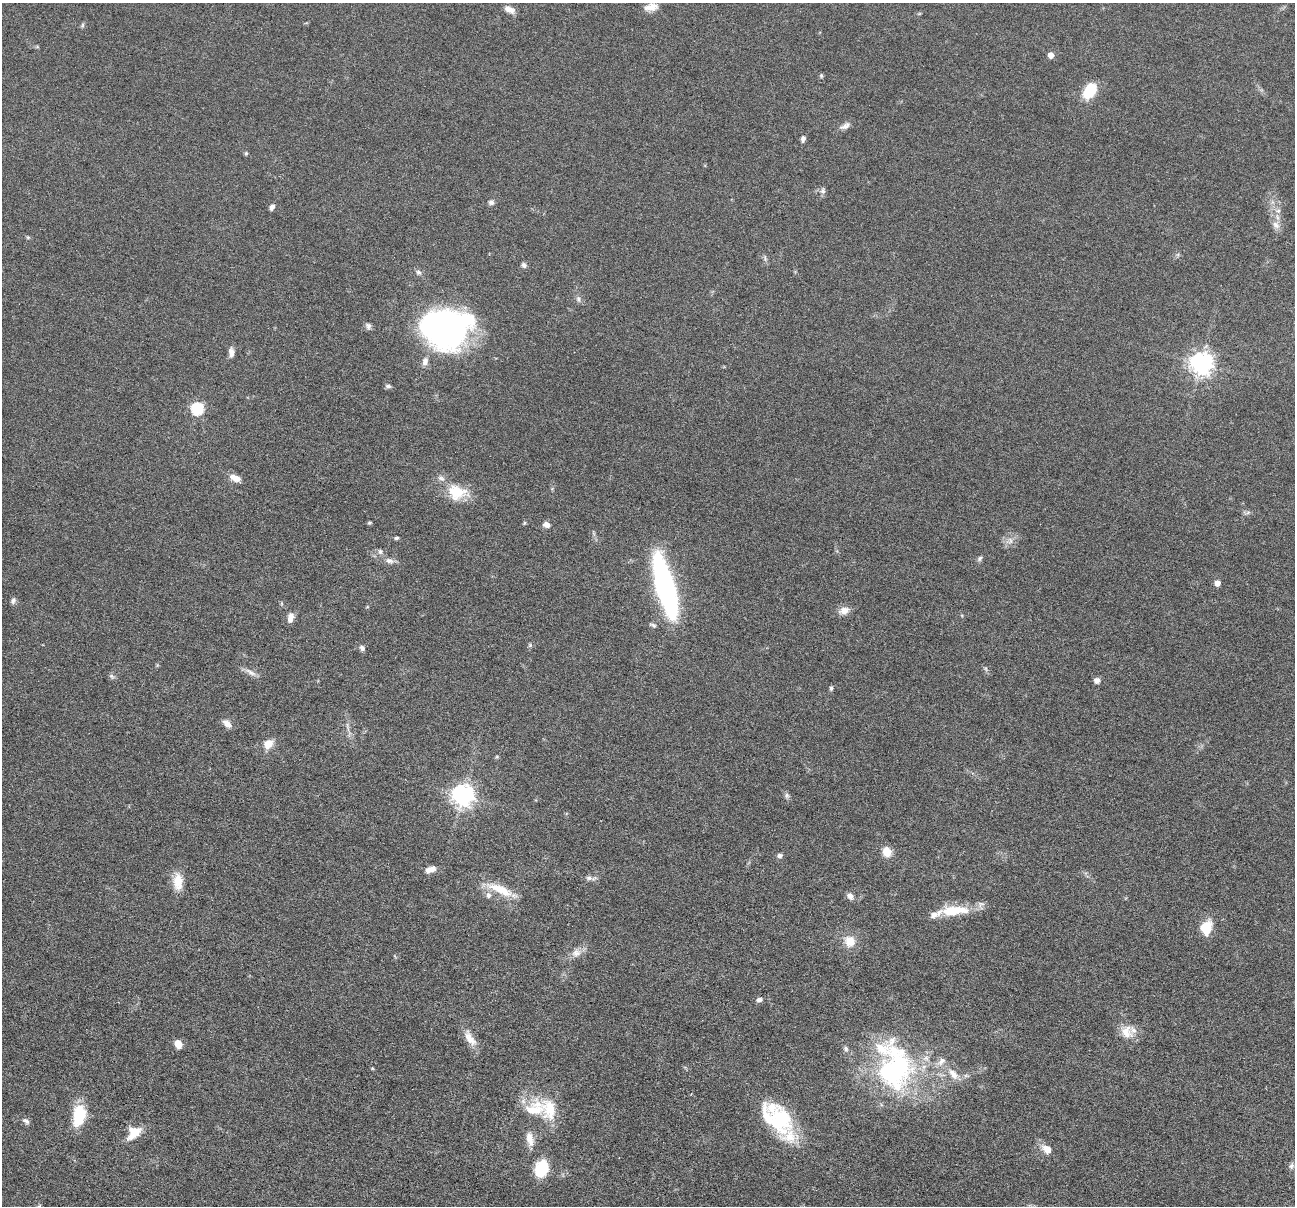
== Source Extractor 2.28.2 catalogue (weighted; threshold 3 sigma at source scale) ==
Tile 7 of 4 x 4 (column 3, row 2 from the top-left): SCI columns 2590-3882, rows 2660-3863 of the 5180 x 5196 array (HDU 1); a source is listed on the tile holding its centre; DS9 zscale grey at full resolution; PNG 1297 x 1208 px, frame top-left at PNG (2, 3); no overlay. Nothing masked; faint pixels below the display range render black.
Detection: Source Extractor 2.28.2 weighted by HDU 2 'WHT'; one run over the whole footprint, this tile lists its part. Background 0.0365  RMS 0.0033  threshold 0.0134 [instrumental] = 3 sigma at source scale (4.09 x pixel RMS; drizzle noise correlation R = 1.36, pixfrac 0.8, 0.05/0.05 arcsec/px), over >= 5 px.
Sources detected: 93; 1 too faint to see at this stretch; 1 inside a brighter object's white glare — not listed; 10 inside a brighter listed object's ellipse — not listed separately; the other 81 listed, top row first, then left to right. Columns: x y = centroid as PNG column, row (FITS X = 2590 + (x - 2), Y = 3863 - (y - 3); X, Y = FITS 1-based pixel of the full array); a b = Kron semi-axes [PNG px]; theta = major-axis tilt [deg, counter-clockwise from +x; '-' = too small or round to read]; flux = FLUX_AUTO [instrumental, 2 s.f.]
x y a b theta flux
651 7 17 8 10 2.8
509 9 13 7 -25 2.1
82 25 6 4 88 0.45
1051 55 5 4 - 3.2
821 76 6 5 - 0.43
1090 90 14 9 59 12
845 126 16 7 29 1.5
803 139 8 5 89 0.95
246 153 5 4 - 0.42
823 191 8 7 - 1
491 202 7 6 - 0.9
272 207 7 5 70 1.2
1278 211 6 6 - 0.81
1276 225 12 8 -43 1.8
28 237 5 4 - 0.39
765 257 9 3 -85 0.59
524 265 7 6 - 0.78
418 272 7 6 - 0.83
578 299 8 5 -70 0.79
368 326 9 7 -52 0.96
446 328 41 33 1 110
231 352 11 7 90 1.6
425 361 10 7 74 1.5
1201 363 8 8 - 210
388 386 8 5 -14 0.66
197 409 6 6 - 34
235 478 13 7 -22 2.8
456 492 25 20 -15 8.4
369 523 5 4 - 0.41
524 523 5 3 - 0.35
546 525 8 6 -23 1.5
396 538 5 4 - 0.52
1010 541 9 4 -82 0.87
380 551 7 6 - 0.84
980 558 8 6 58 0.68
389 561 11 7 -19 1.5
1217 583 5 5 - 2.5
665 586 58 15 -75 77
13 601 9 6 76 0.81
844 611 14 9 15 2.3
291 617 12 6 79 2.3
653 625 8 4 -24 0.58
530 645 5 5 - 0.46
362 648 8 6 -53 0.91
250 672 18 5 -31 1.6
111 676 7 5 -36 0.69
1097 680 7 6 - 1.2
831 688 6 4 74 0.55
227 724 10 6 -42 2.2
268 744 10 8 38 3.5
497 757 6 4 0 0.34
463 795 7 7 - 210
787 795 8 6 -90 0.76
887 852 11 9 -70 3.6
780 856 6 5 - 0.9
430 869 13 7 21 2.3
589 878 9 7 2 1.1
178 881 22 12 -88 4.8
500 889 39 10 -23 7.1
850 896 7 6 - 1.7
954 910 35 11 4 11
1206 928 12 10 73 8.6
850 941 14 13 - 4.3
576 953 13 11 18 2.4
759 1000 7 5 14 1
1127 1032 19 16 -56 4.7
470 1038 24 10 -55 3.6
178 1044 8 6 -67 3.1
846 1049 8 6 -68 0.82
895 1069 62 42 88 53
953 1074 18 9 -49 3.5
549 1109 34 23 -66 10
79 1117 26 15 62 8.6
780 1119 35 27 -83 19
26 1121 10 6 -38 0.93
134 1132 17 12 46 5.4
530 1139 21 9 -77 3.2
1047 1149 12 8 -39 3.2
1291 1166 8 6 65 0.96
541 1168 17 13 67 11
39 1206 6 4 45 0.43
Isophote crosses this tile's border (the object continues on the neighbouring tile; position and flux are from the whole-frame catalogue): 1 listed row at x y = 39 1206